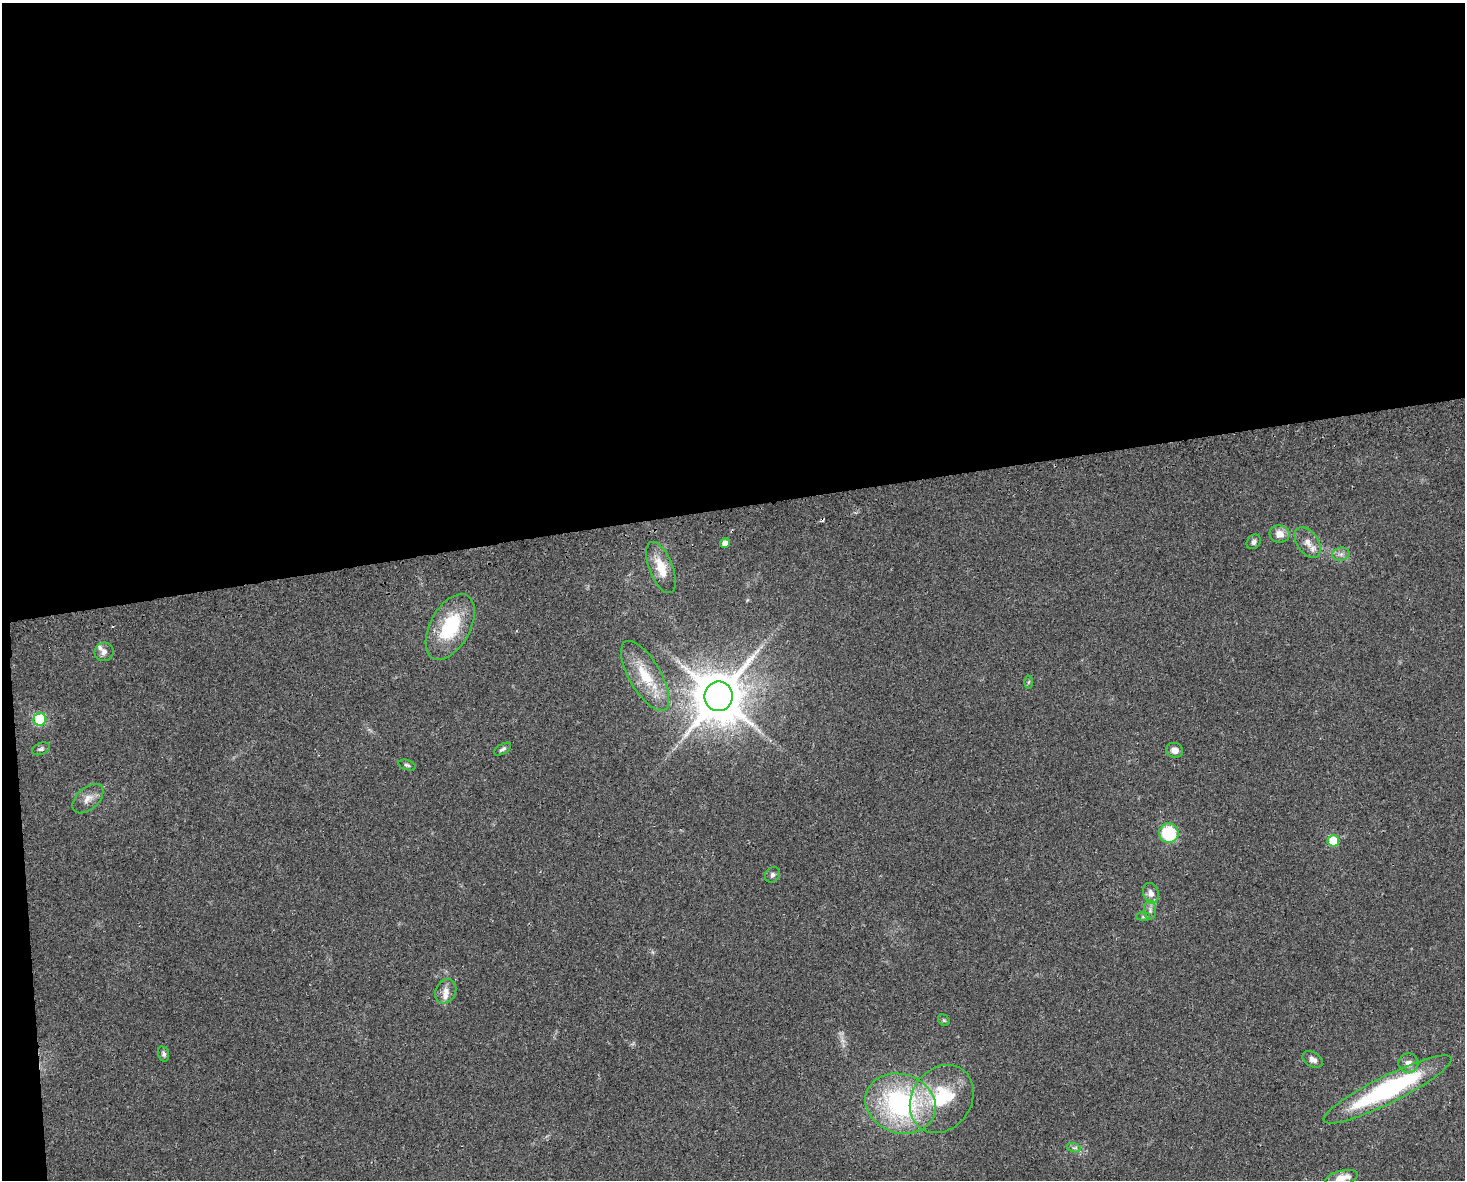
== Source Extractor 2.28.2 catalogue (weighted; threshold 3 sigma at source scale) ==
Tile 1 of 3 x 4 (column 1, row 1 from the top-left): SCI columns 65-1527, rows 3566-4743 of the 4474 x 4775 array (HDU 1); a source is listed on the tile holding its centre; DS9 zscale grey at full resolution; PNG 1467 x 1182 px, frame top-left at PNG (2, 3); each listed source drawn as its Kron ellipse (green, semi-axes under 4 px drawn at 4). Shown black and unused: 44% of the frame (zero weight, under 2 of 3 exposures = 2% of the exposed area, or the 3 px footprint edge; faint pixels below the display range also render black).
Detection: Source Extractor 2.28.2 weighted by HDU 2 'WHT'; one run over the whole footprint, this tile lists its part. Background 0.0743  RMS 0.0092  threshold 0.0413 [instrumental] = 3 sigma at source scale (4.5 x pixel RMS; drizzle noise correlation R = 1.50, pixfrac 1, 0.0396/0.0396 arcsec/px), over >= 5 px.
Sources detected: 38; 1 too faint to see at this stretch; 1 cosmic-ray / hot-pixel residue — neither listed nor drawn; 3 inside a brighter listed object's ellipse — not listed separately; the other 33 listed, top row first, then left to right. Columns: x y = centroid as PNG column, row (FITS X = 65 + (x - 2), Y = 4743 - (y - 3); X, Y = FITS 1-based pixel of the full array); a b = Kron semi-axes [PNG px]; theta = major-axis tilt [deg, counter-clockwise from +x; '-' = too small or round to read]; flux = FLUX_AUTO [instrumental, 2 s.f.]
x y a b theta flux
1280 534 10 8 -10 8.4
1254 542 8 6 51 2.7
1308 542 17 10 -56 9
725 543 5 4 - 6.5
1341 554 9 6 12 3.4
661 568 27 12 -69 20
450 627 36 20 62 58
104 652 9 9 - 4.4
645 676 39 15 -60 35
1028 682 6 4 87 1.3
719 696 15 14 - 4600
40 719 6 6 - 68
41 749 9 5 22 2.2
503 749 9 5 31 2.4
1175 750 8 7 - 6.6
407 765 9 5 -16 1.9
88 799 18 11 41 8.6
1169 833 10 9 - 56
1333 841 5 5 - 31
772 875 8 7 - 2.7
1151 893 10 7 -73 6.1
1150 910 9 6 -90 3.4
1143 917 7 4 0 1.8
446 991 13 10 61 6.8
944 1020 6 5 - 1.5
164 1054 8 5 -72 2.4
1313 1059 11 7 -29 5.2
1408 1063 10 10 - 6.4
1388 1089 71 13 26 160
942 1099 36 29 55 59
900 1104 36 29 -18 150
1074 1148 7 4 -18 2
1342 1178 17 7 14 12
Isophote crosses this tile's border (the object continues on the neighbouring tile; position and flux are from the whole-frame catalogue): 1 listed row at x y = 1342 1178